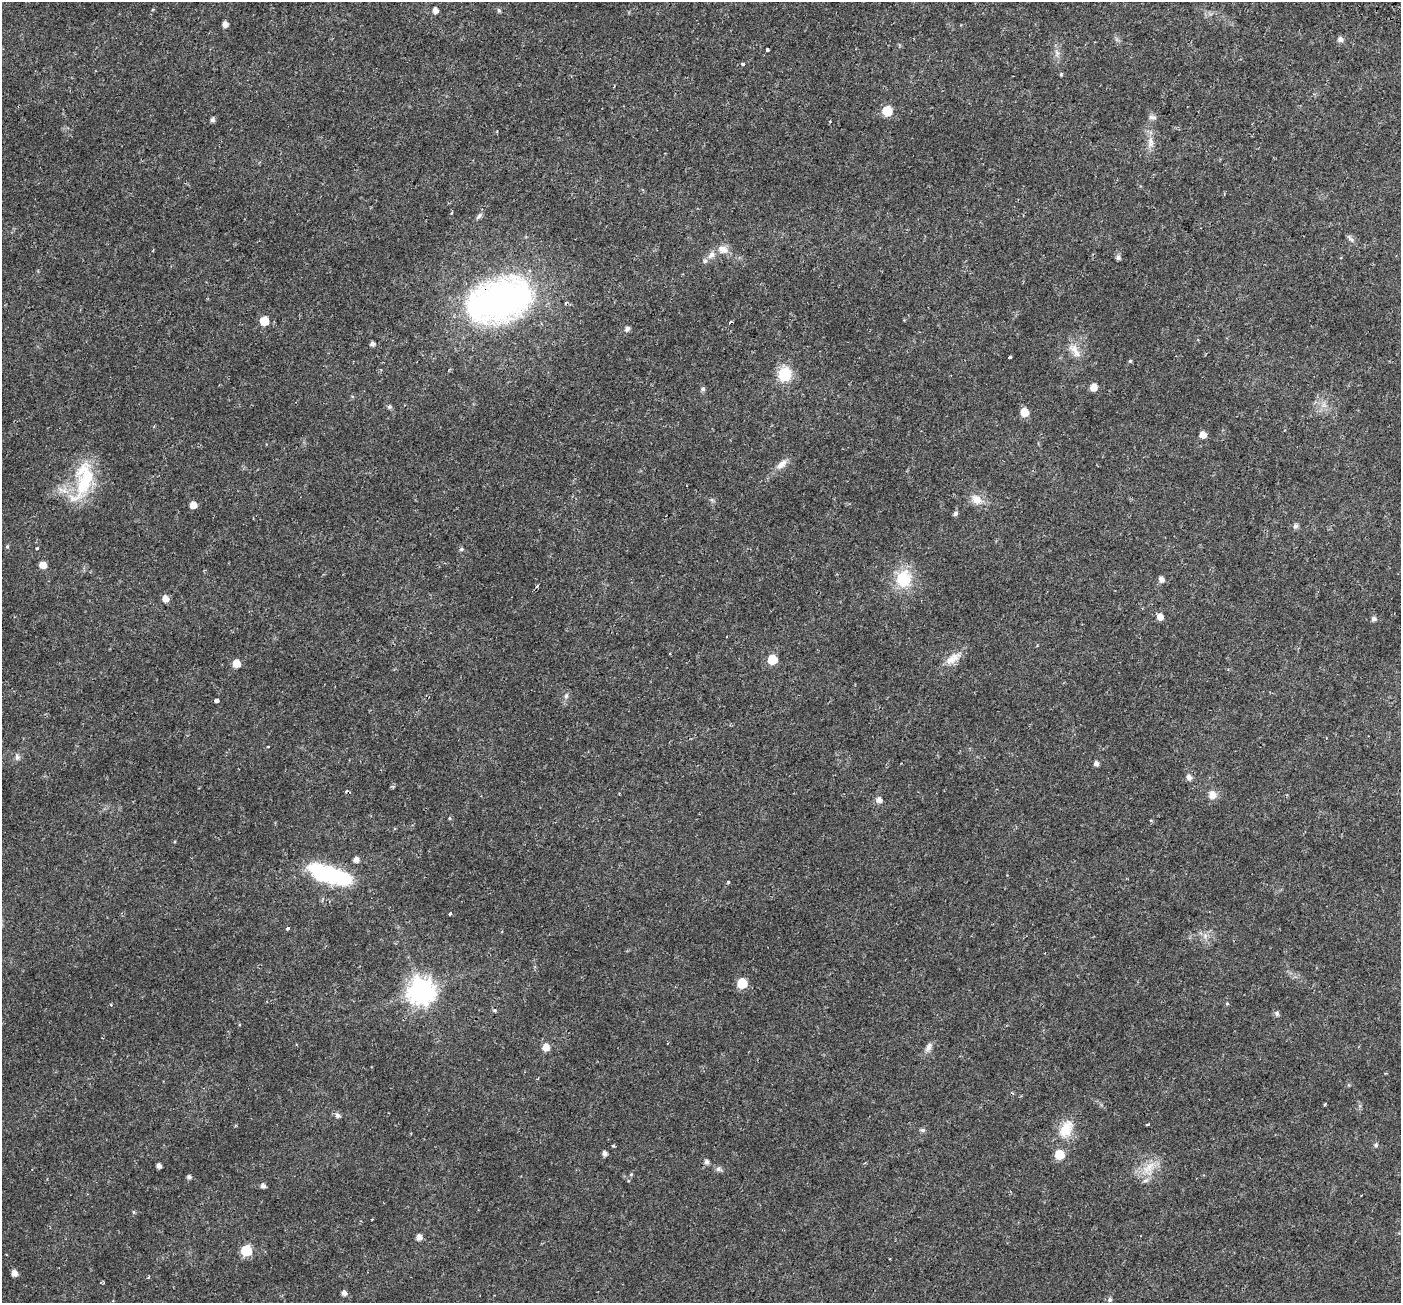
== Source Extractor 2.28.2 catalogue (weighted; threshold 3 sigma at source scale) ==
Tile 10 of 4 x 4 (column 2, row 3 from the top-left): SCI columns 1469-2867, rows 1596-2896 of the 5743 x 5856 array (HDU 1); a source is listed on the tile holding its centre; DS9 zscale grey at full resolution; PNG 1403 x 1305 px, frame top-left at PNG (2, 2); no overlay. Shown black and unused: <1% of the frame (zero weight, under 2 of 3 exposures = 5% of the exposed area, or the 3 px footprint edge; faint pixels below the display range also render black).
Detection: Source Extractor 2.28.2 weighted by HDU 2 'WHT'; one run over the whole footprint, this tile lists its part. Background 0.0187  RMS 0.003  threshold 0.0136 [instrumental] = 3 sigma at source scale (4.5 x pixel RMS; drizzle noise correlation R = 1.50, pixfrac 1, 0.0396/0.0396 arcsec/px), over >= 5 px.
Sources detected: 106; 6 cosmic-ray / hot-pixel residue — not listed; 3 inside a brighter listed object's ellipse — not listed separately; the other 97 listed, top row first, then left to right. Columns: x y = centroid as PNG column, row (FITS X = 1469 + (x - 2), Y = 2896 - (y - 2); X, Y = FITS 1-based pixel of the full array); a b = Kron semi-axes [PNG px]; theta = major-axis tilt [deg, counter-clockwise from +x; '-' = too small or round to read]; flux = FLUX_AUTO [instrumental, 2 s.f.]
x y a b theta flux
435 10 5 4 - 1.7
499 11 6 4 -73 0.49
225 24 5 5 - 1.6
1340 39 6 6 - 1.2
767 50 4 3 - 1.1
1057 53 8 5 -58 0.83
742 64 5 4 - 0.51
1061 74 5 4 - 0.36
887 111 6 6 - 11
1152 117 10 6 -1 0.83
212 120 5 4 - 0.84
830 121 3 2 - 0.51
1150 142 17 8 -90 2.3
451 213 4 2 - 0.24
479 216 11 4 49 0.73
1350 239 11 5 -41 0.78
723 249 14 10 -23 2.5
711 255 14 8 48 1.8
1118 258 6 5 - 0.76
499 300 58 36 18 110
264 321 6 6 - 8.8
627 329 5 5 - 0.99
372 344 5 4 - 0.93
1075 351 26 10 -53 3.2
1010 357 3 3 - 2.4
1130 361 5 5 - 0.37
784 374 7 6 - 34
1094 387 5 5 - 3.4
703 389 6 5 - 0.7
1324 405 6 6 - 0.86
389 407 6 4 45 0.42
1024 412 6 5 - 6.1
1203 435 6 5 - 2.4
782 464 17 8 39 2.2
87 478 47 24 -71 14
976 499 12 11 - 3
193 505 5 5 - 2.8
955 513 5 5 - 0.83
1295 526 6 6 - 0.94
7 546 5 4 - 0.36
37 548 4 3 - 0.38
462 549 6 4 17 0.51
43 565 6 5 - 2.9
903 579 21 17 83 9.9
1161 579 6 5 - 1.2
537 586 6 4 47 0.35
166 598 6 5 - 2.2
1160 617 6 5 - 2.3
1374 619 7 6 - 0.71
670 653 3 3 - 0.28
953 659 23 10 33 3.5
772 660 6 6 - 11
236 663 6 6 - 4.2
566 696 7 6 - 0.71
216 701 4 4 - 1.8
17 757 8 6 -90 0.9
1096 763 6 5 - 1
1189 777 6 6 - 1.3
1212 795 10 9 - 2.3
879 800 7 6 - 1.4
449 818 5 3 - 0.3
356 859 5 5 - 1.4
327 874 46 16 -17 29
450 914 3 3 - 1.7
288 928 4 3 - 2.3
1205 936 8 5 47 0.96
742 983 6 6 - 13
421 991 9 9 - 290
1227 1003 4 4 - 0.31
494 1010 5 4 - 0.48
1277 1013 6 5 - 0.76
546 1047 6 6 - 2.9
928 1047 14 7 58 1.4
1325 1104 3 3 - 0.42
337 1115 7 6 - 0.95
1148 1124 3 2 - 0.41
1066 1129 25 15 62 6.4
923 1130 6 5 - 0.52
613 1145 4 3 - 0.34
1376 1145 6 5 - 0.58
604 1153 5 4 - 1.1
1059 1154 6 6 - 9.8
706 1162 5 5 - 0.97
865 1163 4 3 - 0.32
159 1166 4 4 - 1.3
1148 1168 23 10 45 4.6
719 1169 9 6 -18 0.8
631 1174 6 4 2 0.29
189 1177 5 5 - 0.82
263 1186 5 5 - 1
134 1212 5 3 - 0.36
419 1237 6 5 - 1.6
246 1251 6 6 - 18
14 1273 5 5 - 1.7
149 1277 4 3 - 0.31
344 1293 5 5 - 1.2
1110 1299 6 5 - 0.61
Overlapping masked pixels (flux is a lower limit): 1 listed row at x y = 499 300